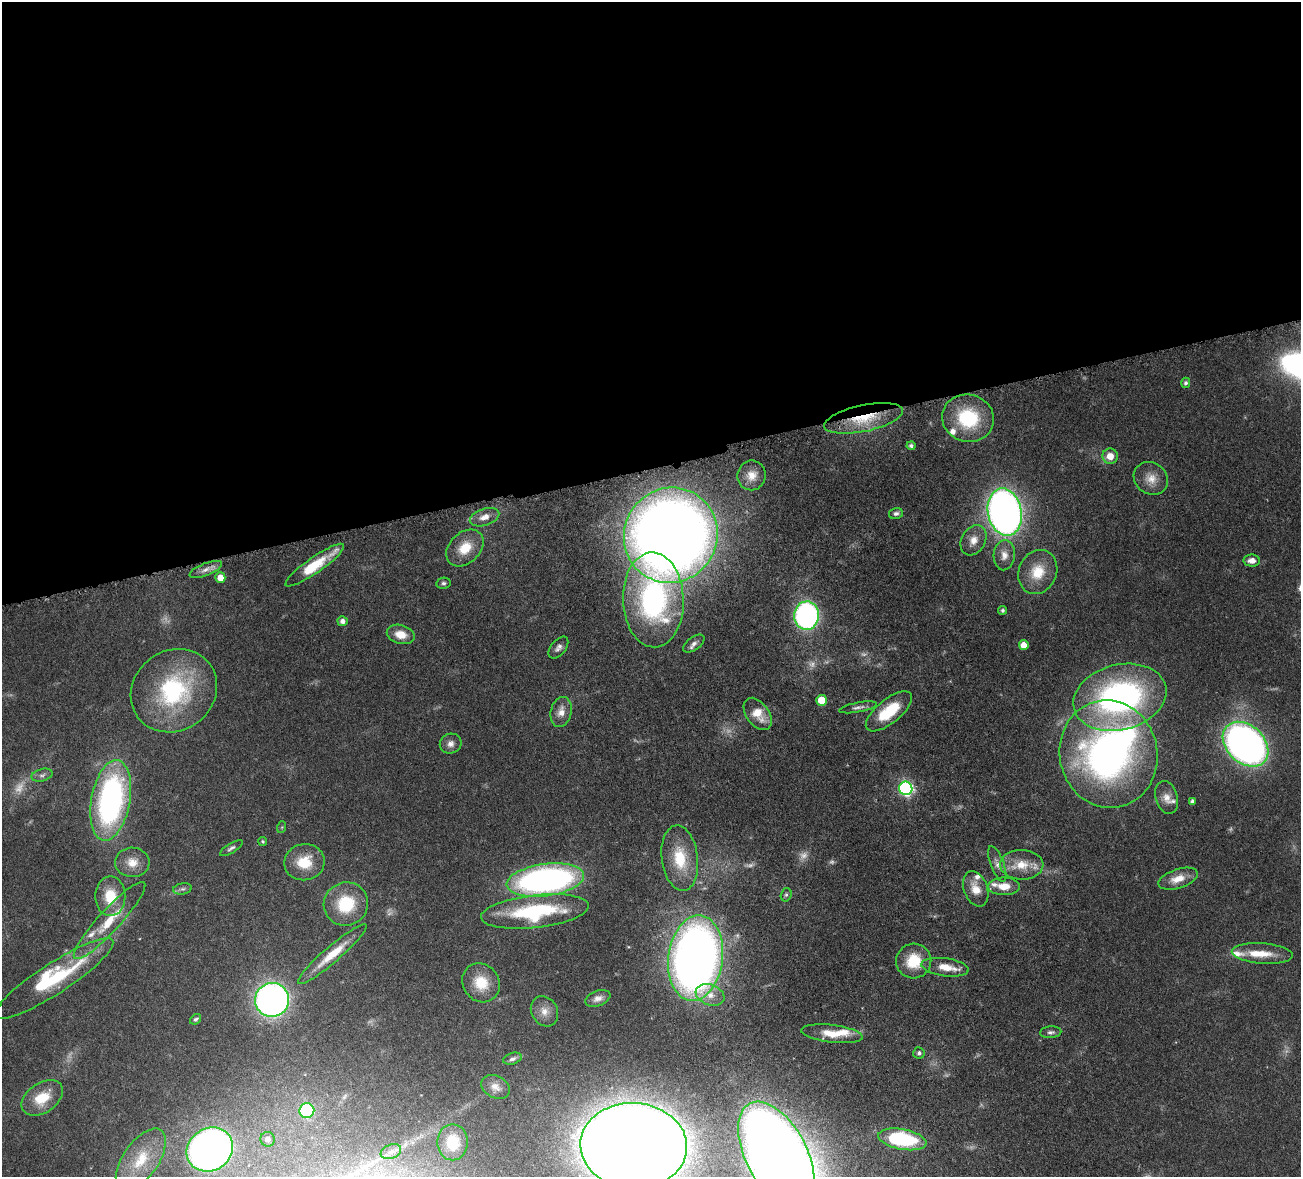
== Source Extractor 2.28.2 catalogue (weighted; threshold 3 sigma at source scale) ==
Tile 2 of 4 x 4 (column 2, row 1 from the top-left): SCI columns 1457-2755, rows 3858-5032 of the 5510 x 5250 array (HDU 1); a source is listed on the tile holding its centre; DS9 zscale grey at full resolution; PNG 1303 x 1179 px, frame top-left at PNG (2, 2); each listed source drawn as its Kron ellipse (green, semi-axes under 4 px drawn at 4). Shown black and unused: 39% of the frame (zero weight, under 4 of 8 exposures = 8% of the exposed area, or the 3 px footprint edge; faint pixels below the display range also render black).
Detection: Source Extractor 2.28.2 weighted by HDU 2 'WHT'; one run over the whole footprint, this tile lists its part. Background 0.0863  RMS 0.0031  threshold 0.0127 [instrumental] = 3 sigma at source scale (4.09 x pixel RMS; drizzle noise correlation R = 1.36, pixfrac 0.8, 0.05/0.05 arcsec/px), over >= 5 px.
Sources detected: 109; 10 too faint to see at this stretch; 3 inside a brighter object's white glare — neither listed nor drawn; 8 inside a brighter listed object's ellipse — not listed separately; the other 88 listed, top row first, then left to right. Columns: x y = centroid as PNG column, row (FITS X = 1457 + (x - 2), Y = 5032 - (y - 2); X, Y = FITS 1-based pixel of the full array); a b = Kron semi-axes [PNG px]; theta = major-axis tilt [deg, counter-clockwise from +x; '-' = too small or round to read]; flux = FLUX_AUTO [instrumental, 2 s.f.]
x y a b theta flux
1186 383 5 4 - 0.74
864 418 40 13 12 12
968 418 26 23 -17 19
911 446 4 4 - 0.7
1110 456 7 7 - 3.3
752 475 15 14 - 3.3
1151 478 18 15 -38 4
1005 512 24 17 -78 190
896 513 7 5 13 0.8
485 517 15 8 18 2.8
671 535 48 46 57 470
973 540 16 12 60 3.2
465 548 21 15 44 6.4
1004 555 15 10 85 2.8
1252 561 8 6 -1 2.2
315 565 35 8 35 11
206 570 17 6 22 1.9
1038 572 22 19 65 7.9
220 578 5 5 - 4.1
444 583 7 5 9 0.66
653 600 47 30 -88 59
1002 610 4 4 - 0.62
807 616 14 12 87 79
343 621 5 5 - 1.4
401 634 14 9 -14 3.7
694 644 12 6 35 1.3
1024 645 5 5 - 3.5
558 648 13 7 51 1.3
174 691 45 40 37 36
1120 697 47 32 14 79
821 700 5 5 - 7.4
858 707 19 5 10 1.3
889 711 28 12 39 11
561 712 15 10 76 3
758 714 18 11 -54 4.8
451 744 11 10 - 1.6
1246 744 26 19 -43 160
1109 754 54 49 -78 130
42 775 11 6 15 0.98
906 788 7 6 - 60
1167 797 17 11 -73 2.6
111 800 41 19 80 73
1192 801 4 4 - 0.97
282 827 6 4 72 0.32
263 842 4 4 - 0.42
231 848 13 5 31 0.83
680 858 33 18 -83 11
132 862 17 14 -3 4
304 862 20 18 11 7.9
997 864 19 6 -70 1.8
1022 865 21 14 -2 6.1
1178 879 20 9 18 4.3
545 880 39 16 8 110
1004 886 16 9 -1 4.2
182 889 9 5 9 0.77
976 889 18 12 -69 4.1
786 895 7 5 74 0.6
110 896 20 15 90 7.5
346 904 22 21 - 13
535 911 54 16 6 29
109 921 51 11 47 9.1
332 954 45 8 41 7.1
1262 954 30 10 -4 5.5
695 958 43 27 83 240
914 961 17 17 - 8.9
945 967 24 9 -7 4.9
54 979 70 15 33 23
481 983 20 18 -54 7.6
710 995 15 10 -21 2.9
598 998 13 7 20 1.7
272 1000 17 17 - 140
544 1011 16 13 -59 3
196 1019 6 4 40 0.56
1051 1032 10 6 5 0.92
832 1034 31 8 -7 5.9
919 1053 6 5 - 0.79
512 1059 9 5 17 0.91
495 1087 15 11 -29 2.3
42 1098 23 14 34 8
307 1111 7 7 - 22
268 1139 7 7 - 2
902 1139 24 10 -10 29
453 1142 18 15 -90 7.1
634 1146 53 43 -3 1100
210 1149 24 21 34 160
391 1152 10 7 21 1.3
776 1155 58 30 -62 560
141 1160 36 17 55 10
Overlapping masked pixels (flux is a lower limit): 1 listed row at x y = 864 418
Isophote crosses this tile's border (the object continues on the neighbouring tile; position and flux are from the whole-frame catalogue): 2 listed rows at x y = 634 1146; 776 1155